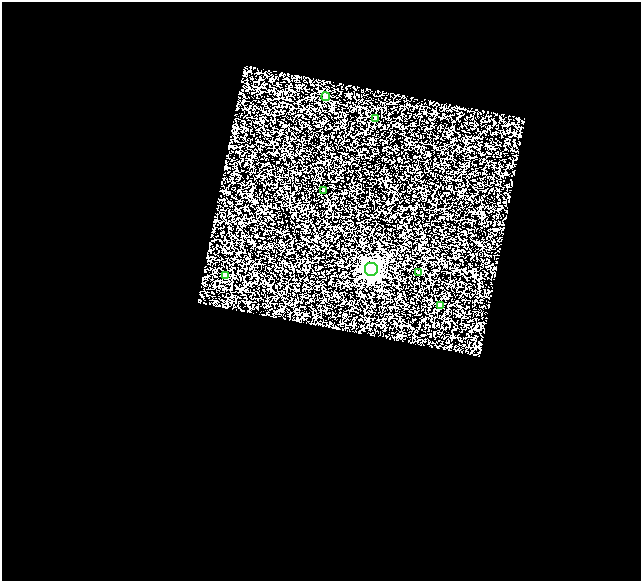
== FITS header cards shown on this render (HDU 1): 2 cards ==
NAXIS1  =                  639
NAXIS2  =                  579

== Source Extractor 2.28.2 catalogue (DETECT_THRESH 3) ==
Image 639 x 579 px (HDU 1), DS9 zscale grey, 1 PNG px = 1 image px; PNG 643 x 583 px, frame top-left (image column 1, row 579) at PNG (2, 2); each listed source drawn as its Kron ellipse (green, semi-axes under 4 px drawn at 4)
Background 0.21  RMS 0.32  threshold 0.964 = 3 sigma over >= 5 px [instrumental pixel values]
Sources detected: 7; all 7 listed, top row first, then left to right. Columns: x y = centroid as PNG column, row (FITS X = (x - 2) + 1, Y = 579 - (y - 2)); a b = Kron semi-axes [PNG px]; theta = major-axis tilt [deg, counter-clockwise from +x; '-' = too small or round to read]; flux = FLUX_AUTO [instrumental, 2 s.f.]
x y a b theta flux
326 97 4 4 - 280
376 118 4 3 - 88
323 190 3 3 - 32
371 269 7 7 - 8500
419 272 4 3 - 49
225 275 4 4 - 220
440 305 4 3 - 97